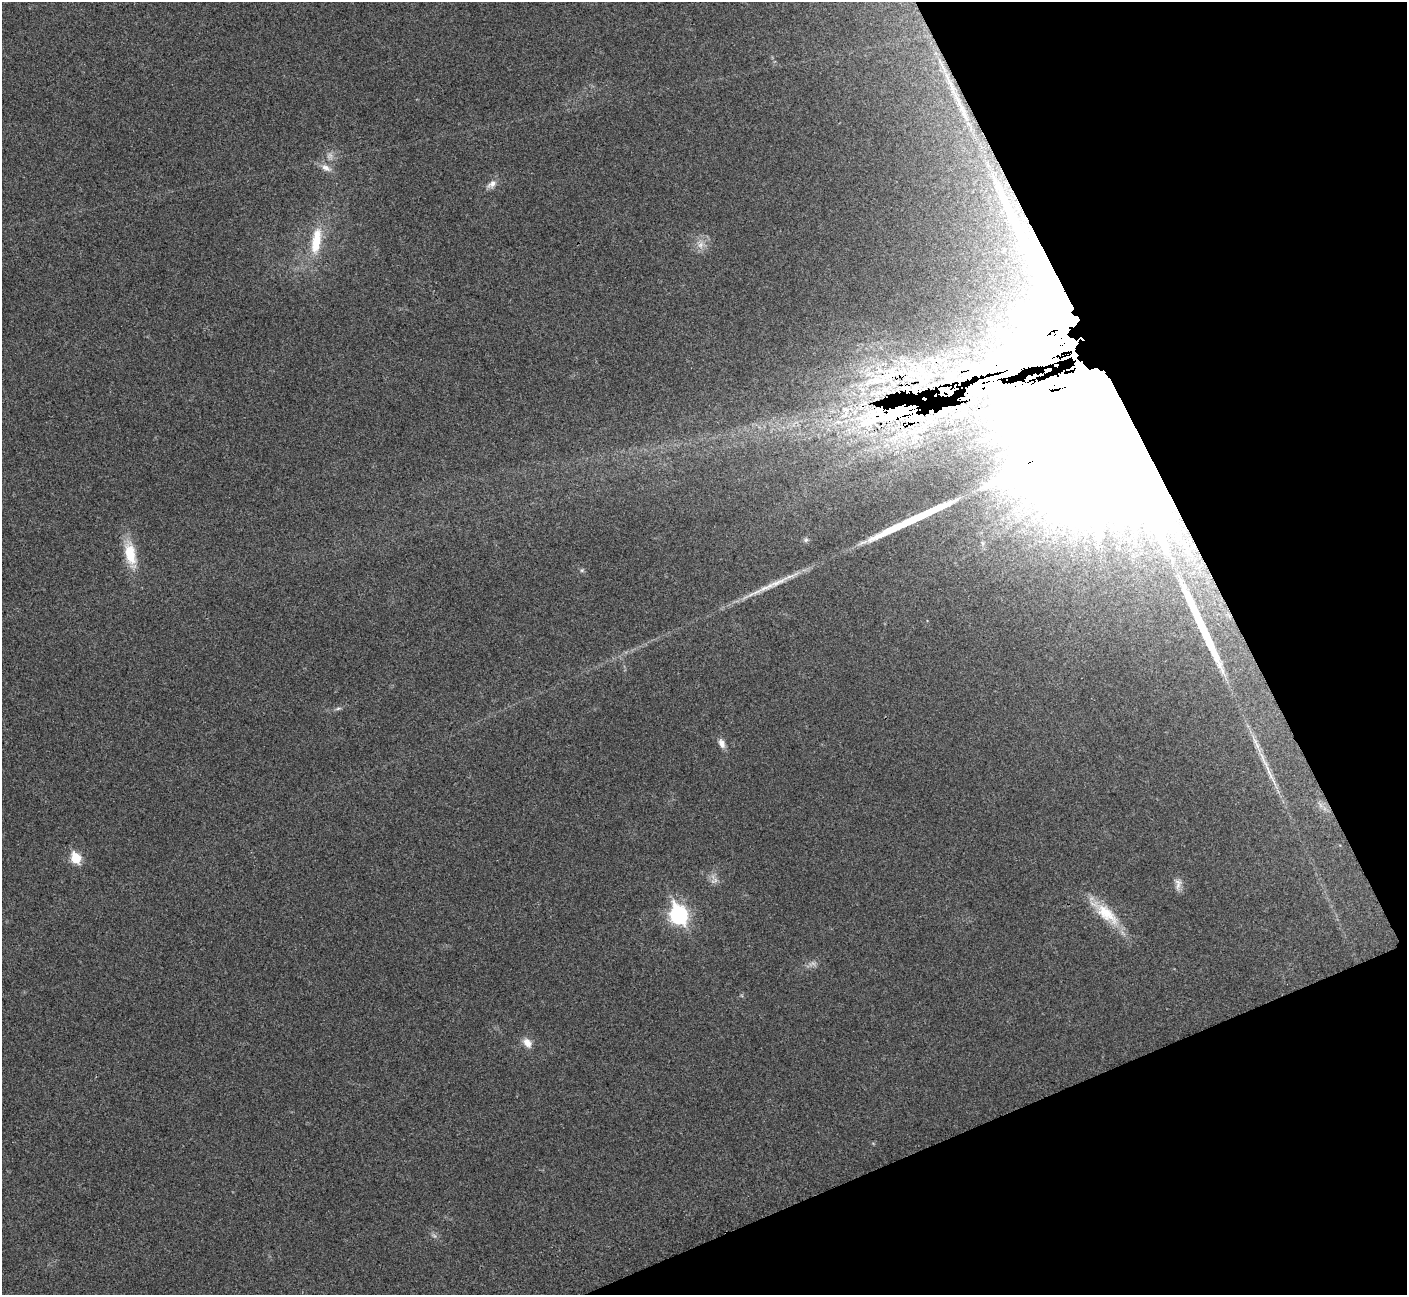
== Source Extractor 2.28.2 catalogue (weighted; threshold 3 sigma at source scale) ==
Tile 12 of 4 x 4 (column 4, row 3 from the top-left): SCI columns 4222-5626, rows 1453-2745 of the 5634 x 5622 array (HDU 1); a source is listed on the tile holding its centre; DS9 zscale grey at full resolution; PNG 1409 x 1297 px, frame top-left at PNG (2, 2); no overlay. Shown black and unused: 21% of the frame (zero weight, under 3 of 4 exposures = <1% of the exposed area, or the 3 px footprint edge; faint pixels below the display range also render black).
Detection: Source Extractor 2.28.2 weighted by HDU 2 'WHT'; one run over the whole footprint, this tile lists its part. Background 0.0537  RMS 0.0067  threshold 0.0302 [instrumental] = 3 sigma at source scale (4.5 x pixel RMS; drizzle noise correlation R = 1.50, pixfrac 1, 0.05/0.05 arcsec/px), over >= 5 px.
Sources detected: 37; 2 too faint to see at this stretch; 1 inside a brighter object's white glare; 1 cosmic-ray / hot-pixel residue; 3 long thin detections or spike segments (spike, bleed or trail) — not listed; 9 inside a brighter listed object's ellipse — not listed separately; the other 21 listed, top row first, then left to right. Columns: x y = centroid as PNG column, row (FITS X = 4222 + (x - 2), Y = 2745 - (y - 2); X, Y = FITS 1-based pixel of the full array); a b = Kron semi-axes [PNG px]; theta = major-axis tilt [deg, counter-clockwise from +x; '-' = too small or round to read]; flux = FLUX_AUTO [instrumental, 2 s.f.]
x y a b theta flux
326 168 12 8 -28 4.4
492 184 15 8 37 4
1024 238 186 30 -62 300
316 241 39 12 82 22
700 245 9 7 63 3.6
892 374 29 23 52 39
953 374 19 16 83 22
928 377 37 15 43 41
895 414 119 28 9 230
1100 432 78 39 22 150000
806 540 7 5 68 1.4
130 554 27 12 -79 20
778 582 31 6 23 10
338 708 7 4 2 1.2
722 743 12 7 -68 3.7
76 858 6 5 - 35
714 880 13 5 32 2.2
1178 884 17 8 89 3.9
1107 914 38 16 -40 22
679 915 9 7 -67 210
527 1043 13 8 -54 5.2
Overlapping masked pixels (flux is a lower limit): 6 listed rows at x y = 1024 238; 892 374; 953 374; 928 377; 895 414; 1100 432